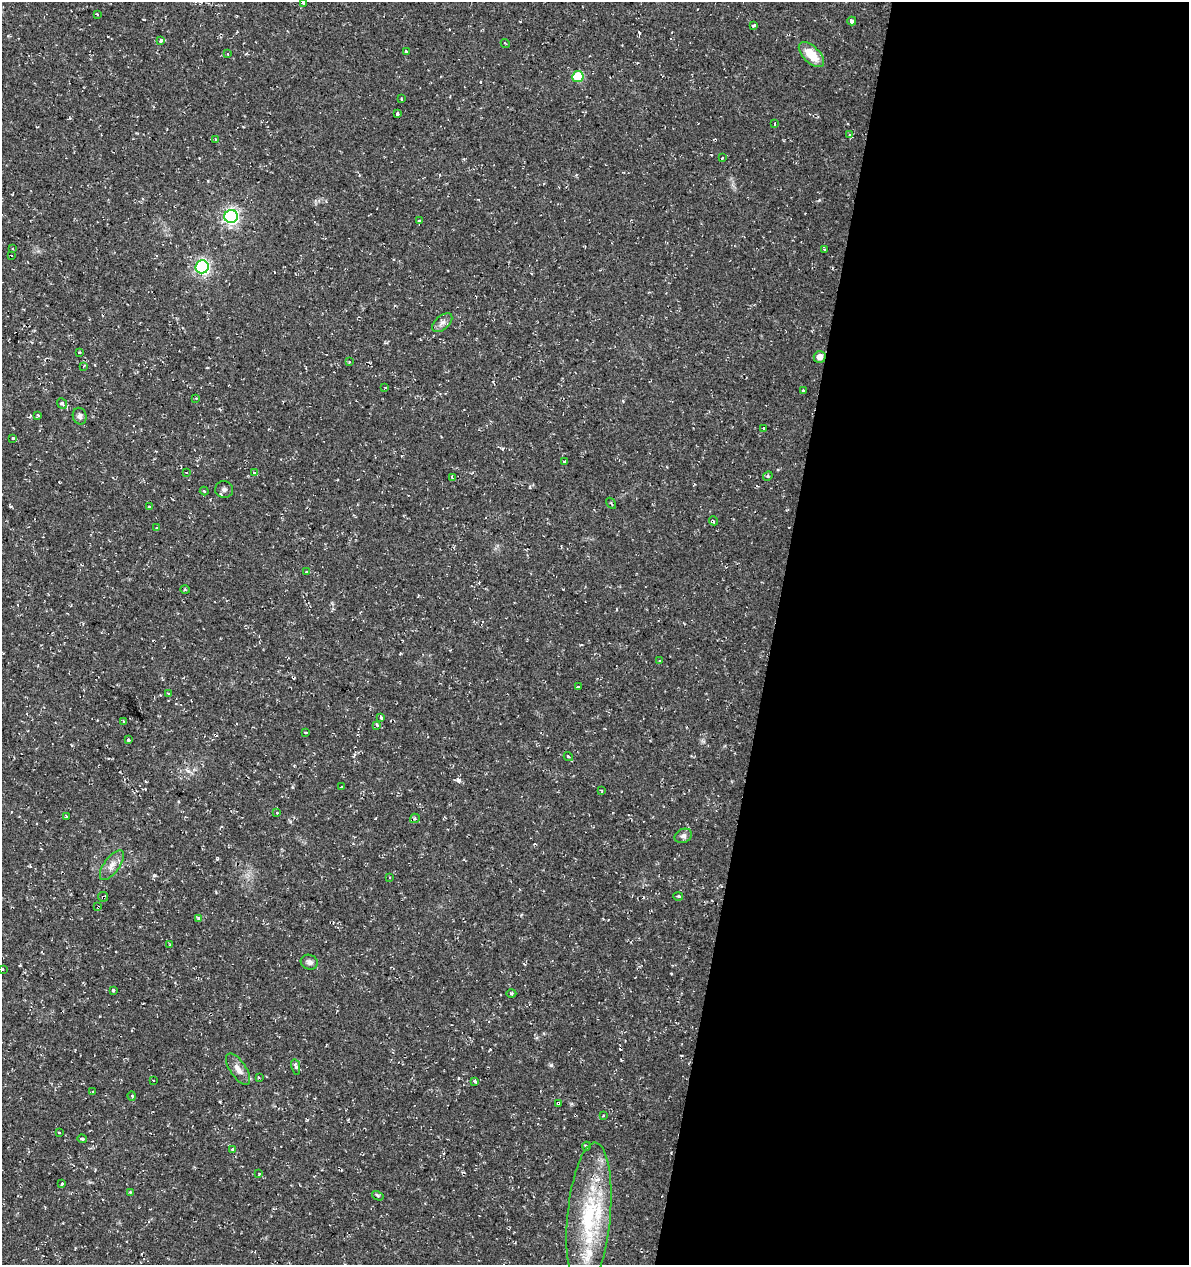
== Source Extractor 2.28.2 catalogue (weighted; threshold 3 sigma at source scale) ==
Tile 12 of 4 x 4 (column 4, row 3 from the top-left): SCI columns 3842-5028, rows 1264-2526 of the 5249 x 5063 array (HDU 1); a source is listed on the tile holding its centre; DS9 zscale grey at full resolution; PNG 1191 x 1267 px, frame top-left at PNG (2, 2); each listed source drawn as its Kron ellipse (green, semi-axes under 4 px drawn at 4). Shown black and unused: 35% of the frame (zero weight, under 2 of 3 exposures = <1% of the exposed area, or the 3 px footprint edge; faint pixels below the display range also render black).
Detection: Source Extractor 2.28.2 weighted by HDU 2 'WHT'; one run over the whole footprint, this tile lists its part. Background 0.0333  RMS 0.0042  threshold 0.0187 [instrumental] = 3 sigma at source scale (4.5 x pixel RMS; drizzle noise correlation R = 1.50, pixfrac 1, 0.0396/0.0396 arcsec/px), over >= 5 px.
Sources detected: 103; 9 cosmic-ray / hot-pixel residue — neither listed nor drawn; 2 inside a brighter listed object's ellipse — not listed separately; the other 92 listed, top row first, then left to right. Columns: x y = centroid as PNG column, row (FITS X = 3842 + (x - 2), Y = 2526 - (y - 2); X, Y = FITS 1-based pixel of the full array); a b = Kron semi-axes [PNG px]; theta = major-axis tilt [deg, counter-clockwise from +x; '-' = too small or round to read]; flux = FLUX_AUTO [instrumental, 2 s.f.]
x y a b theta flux
303 3 3 3 - 13
97 14 3 2 - 0.32
852 21 4 4 - 2.6
754 25 4 3 - 1.5
161 41 4 3 - 5.7
505 43 5 2 - 0.53
406 51 3 3 - 9.7
228 54 4 2 - 0.22
811 55 16 8 -45 8.5
578 76 5 5 - 16
401 99 3 3 - 0.54
397 114 3 3 - 1.9
775 124 3 3 - 1.6
850 135 3 3 - 1.6
215 139 4 3 - 0.31
722 158 2 2 - 0.35
231 216 6 6 - 110
419 221 3 3 - 0.73
13 249 2 2 - 0.39
824 249 3 3 - 0.38
12 255 3 2 - 0.77
202 267 6 6 - 89
442 323 12 7 41 1.9
79 352 3 3 - 0.4
820 357 6 6 - 3.2
349 362 3 3 - 0.44
84 366 4 2 - 0.39
385 388 3 2 - 0.32
803 391 3 3 - 0.78
196 398 4 3 - 0.42
62 404 6 4 -50 0.67
38 415 3 3 - 1.5
80 416 8 7 - 1.5
763 428 3 2 - 0.59
13 438 3 3 - 1.2
565 462 3 3 - 0.79
186 472 3 2 - 0.21
255 473 4 3 - 11
768 476 5 4 - 0.5
452 477 4 3 - 0.51
224 490 9 8 - 1.4
204 491 4 3 - 0.38
611 503 6 2 -57 0.41
149 507 4 3 - 0.97
714 521 4 3 - 0.48
157 528 4 2 - 0.38
306 572 3 3 - 0.77
185 590 5 3 - 0.43
659 661 3 2 - 0.73
578 687 4 2 - 1.6
169 694 3 3 - 0.6
381 717 4 3 - 2
124 722 3 3 - 0.51
377 725 4 4 - 0.56
306 733 3 2 - 0.49
128 740 4 3 - 1.9
568 756 5 3 - 0.76
342 787 3 2 - 0.52
602 791 4 2 - 0.34
277 813 3 3 - 1.1
66 816 3 3 - 1.1
415 818 5 4 - 0.81
683 836 9 6 24 1.4
112 865 17 7 54 3.2
390 878 3 2 - 0.45
103 897 5 4 - 0.6
678 897 5 3 - 0.55
98 907 3 2 - 0.5
199 919 4 3 - 2.9
170 944 4 2 - 0.31
309 962 9 7 -19 1.4
2 970 3 3 - 4.4
113 990 3 3 - 1.4
511 993 5 3 - 0.52
296 1067 8 3 -80 1.8
238 1069 18 8 -56 3.2
259 1077 4 2 - 0.36
153 1080 2 2 - 0.35
475 1081 4 3 - 3.3
93 1092 3 3 - 0.65
132 1096 5 3 - 0.45
559 1103 4 3 - 5.6
603 1116 4 3 - 0.41
59 1133 3 3 - 1.6
82 1139 5 3 - 0.7
587 1146 4 3 - 0.52
233 1149 3 3 - 1.4
259 1173 3 3 - 0.95
62 1184 4 3 - 2.5
130 1192 4 4 - 0.39
378 1196 6 4 -32 0.62
589 1217 74 21 85 38
Overlapping masked pixels (flux is a lower limit): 4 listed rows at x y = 255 473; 103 897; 98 907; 559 1103
Isophote crosses this tile's border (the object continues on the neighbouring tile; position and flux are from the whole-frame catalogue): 2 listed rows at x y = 303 3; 2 970
Unlisted compact peaks at least as high as the median listed source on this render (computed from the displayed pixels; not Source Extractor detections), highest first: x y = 551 1065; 459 780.